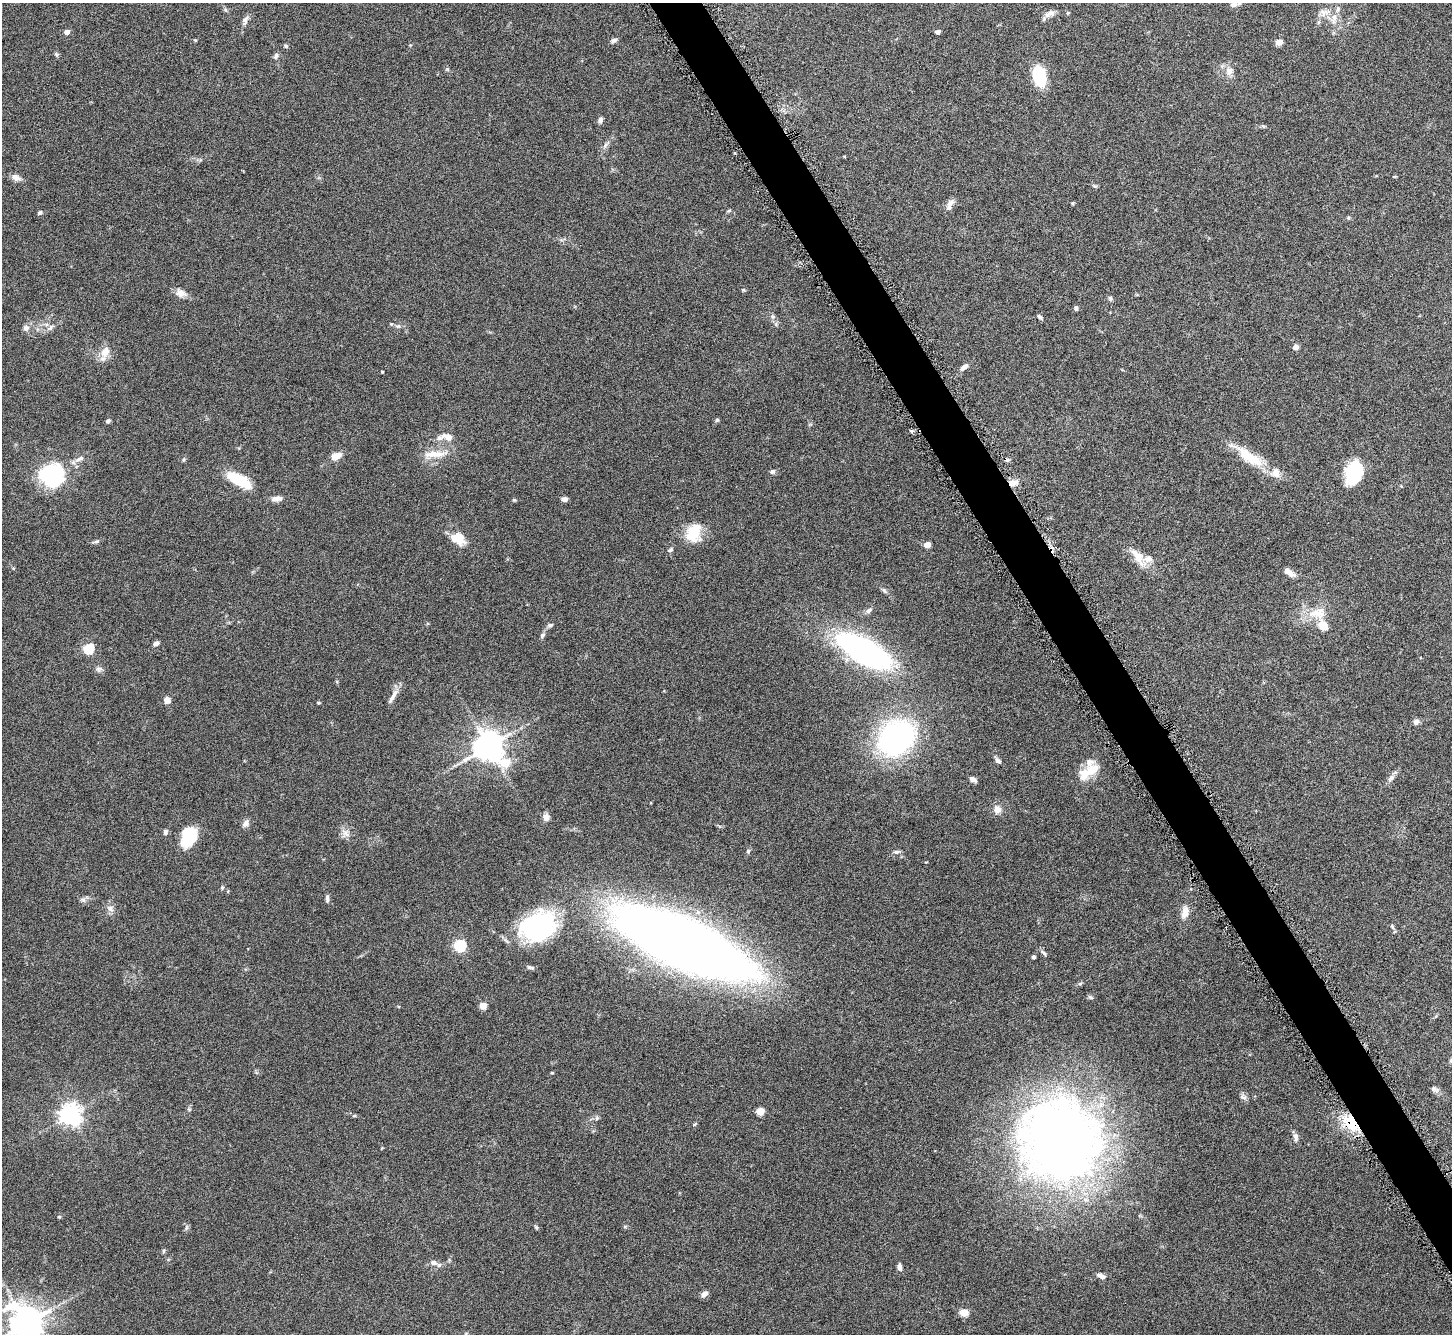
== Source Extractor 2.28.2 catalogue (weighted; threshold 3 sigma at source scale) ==
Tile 6 of 4 x 4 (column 2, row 2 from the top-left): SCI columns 1455-2904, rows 2834-4165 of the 5811 x 5803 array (HDU 1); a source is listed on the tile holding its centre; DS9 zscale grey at full resolution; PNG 1454 x 1336 px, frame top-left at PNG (2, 3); no overlay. Shown black and unused: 3% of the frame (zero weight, under 4 of 8 exposures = <1% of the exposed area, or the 3 px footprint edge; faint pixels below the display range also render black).
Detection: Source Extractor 2.28.2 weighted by HDU 2 'WHT'; one run over the whole footprint, this tile lists its part. Background 0.0874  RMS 0.005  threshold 0.0206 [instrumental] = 3 sigma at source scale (4.09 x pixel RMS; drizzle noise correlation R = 1.36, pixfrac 0.8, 0.05/0.05 arcsec/px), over >= 5 px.
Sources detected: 132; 3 inside a brighter object's white glare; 1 cosmic-ray / hot-pixel residue — not listed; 10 inside a brighter listed object's ellipse — not listed separately; the other 118 listed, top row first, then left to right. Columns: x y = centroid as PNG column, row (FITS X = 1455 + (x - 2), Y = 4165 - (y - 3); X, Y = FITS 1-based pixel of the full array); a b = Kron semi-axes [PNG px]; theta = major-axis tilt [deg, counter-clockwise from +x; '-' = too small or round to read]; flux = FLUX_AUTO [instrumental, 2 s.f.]
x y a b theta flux
1233 5 7 5 8 1.4
1324 12 16 10 13 4.2
1051 14 11 8 2 2.4
245 20 14 6 71 2
67 32 4 4 - 3.4
938 32 4 4 - 2.2
614 40 8 5 14 1.4
1279 42 5 4 - 6.5
286 46 5 4 - 0.78
57 54 6 5 - 0.72
276 56 9 6 58 1.3
447 69 5 4 - 0.6
1229 71 11 9 70 3.2
1039 76 17 10 -78 25
600 120 8 6 77 1.2
1263 126 7 4 -44 0.57
16 177 12 8 -26 2.4
1095 186 6 4 -32 0.63
950 203 13 7 52 2.5
1072 203 4 4 - 0.5
729 211 7 3 10 0.52
40 213 7 5 39 0.79
743 290 5 4 - 0.51
181 293 15 10 -21 3.2
1110 298 7 5 -74 0.83
1076 308 5 4 - 1.1
1040 317 7 4 -46 0.87
391 324 5 4 - 0.45
26 328 8 8 - 1.7
50 328 9 5 63 1.2
1296 347 6 5 - 2.1
105 352 18 11 68 4.8
964 367 11 6 40 2.1
382 372 3 3 - 0.47
717 420 6 4 65 0.72
108 421 6 5 - 0.93
911 431 5 4 - 0.68
448 437 14 8 -22 3.5
434 454 33 8 1 6.6
336 456 9 6 23 6.4
1249 456 48 13 -34 16
79 459 14 6 24 2.3
773 471 7 6 - 0.95
1354 473 22 15 72 24
52 475 23 20 22 46
239 480 23 9 -30 22
1012 483 10 7 11 3.8
277 499 15 6 4 2.3
564 499 8 5 8 1.4
514 500 5 4 - 0.49
693 533 20 15 67 14
459 540 18 12 -82 7.3
96 541 8 4 9 0.84
927 545 4 4 - 6.6
670 550 7 5 28 0.88
1139 557 25 11 -79 5.5
1289 572 13 6 -35 3.1
884 590 9 4 -54 0.97
869 610 10 5 43 1.3
1317 613 28 14 7 9.5
550 625 8 5 16 0.94
542 635 7 5 47 1.1
156 643 5 5 - 1.9
89 648 5 5 - 31
864 651 63 24 -29 100
99 669 10 6 -2 1.3
393 696 23 6 60 3.2
167 700 7 6 - 2.8
319 703 5 3 - 0.42
1416 722 7 6 - 1.8
896 738 28 22 39 140
489 746 10 9 - 710
998 761 8 6 -33 1.3
1089 771 29 12 34 9.1
1391 778 11 6 51 1.9
973 779 8 5 -33 1.8
997 809 11 10 - 3
546 817 9 8 - 2.3
246 823 11 7 51 2
165 832 7 5 71 1.1
346 833 14 8 -46 2.6
189 838 15 10 47 21
748 851 6 5 - 0.8
897 852 9 5 8 1.2
222 888 5 4 - 0.6
327 898 10 4 90 1.1
83 900 7 4 -1 1.1
110 908 9 7 -51 1.9
1185 912 18 9 78 4.1
538 926 46 33 24 55
1392 926 8 4 -56 0.76
683 943 100 31 -24 920
460 946 6 5 - 55
1043 953 10 4 -43 1
1033 957 4 3 - 1.2
530 967 10 5 -13 1
1080 984 6 4 3 0.67
1091 997 8 4 -9 0.74
483 1006 5 4 - 8.7
1434 1089 12 6 -33 1.6
1244 1097 10 4 -21 1.1
760 1111 5 5 - 12
70 1114 7 7 - 320
354 1116 6 3 19 0.47
694 1124 6 4 21 0.56
1351 1124 25 14 -42 14
1295 1137 11 6 -89 1.8
1063 1143 92 81 -79 340
59 1217 5 4 - 0.48
536 1227 6 4 -19 0.55
164 1251 6 4 88 0.64
434 1263 10 7 -8 2.2
899 1267 8 5 -81 1.6
1101 1276 10 5 -24 2.3
704 1294 10 6 37 1.8
964 1313 6 6 - 6.5
26 1323 13 11 -57 740
466 1334 6 4 88 0.49
Overlapping masked pixels (flux is a lower limit): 2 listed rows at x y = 1012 483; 1351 1124
Isophote crosses this tile's border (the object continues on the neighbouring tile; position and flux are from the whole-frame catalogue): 2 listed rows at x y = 26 1323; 466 1334